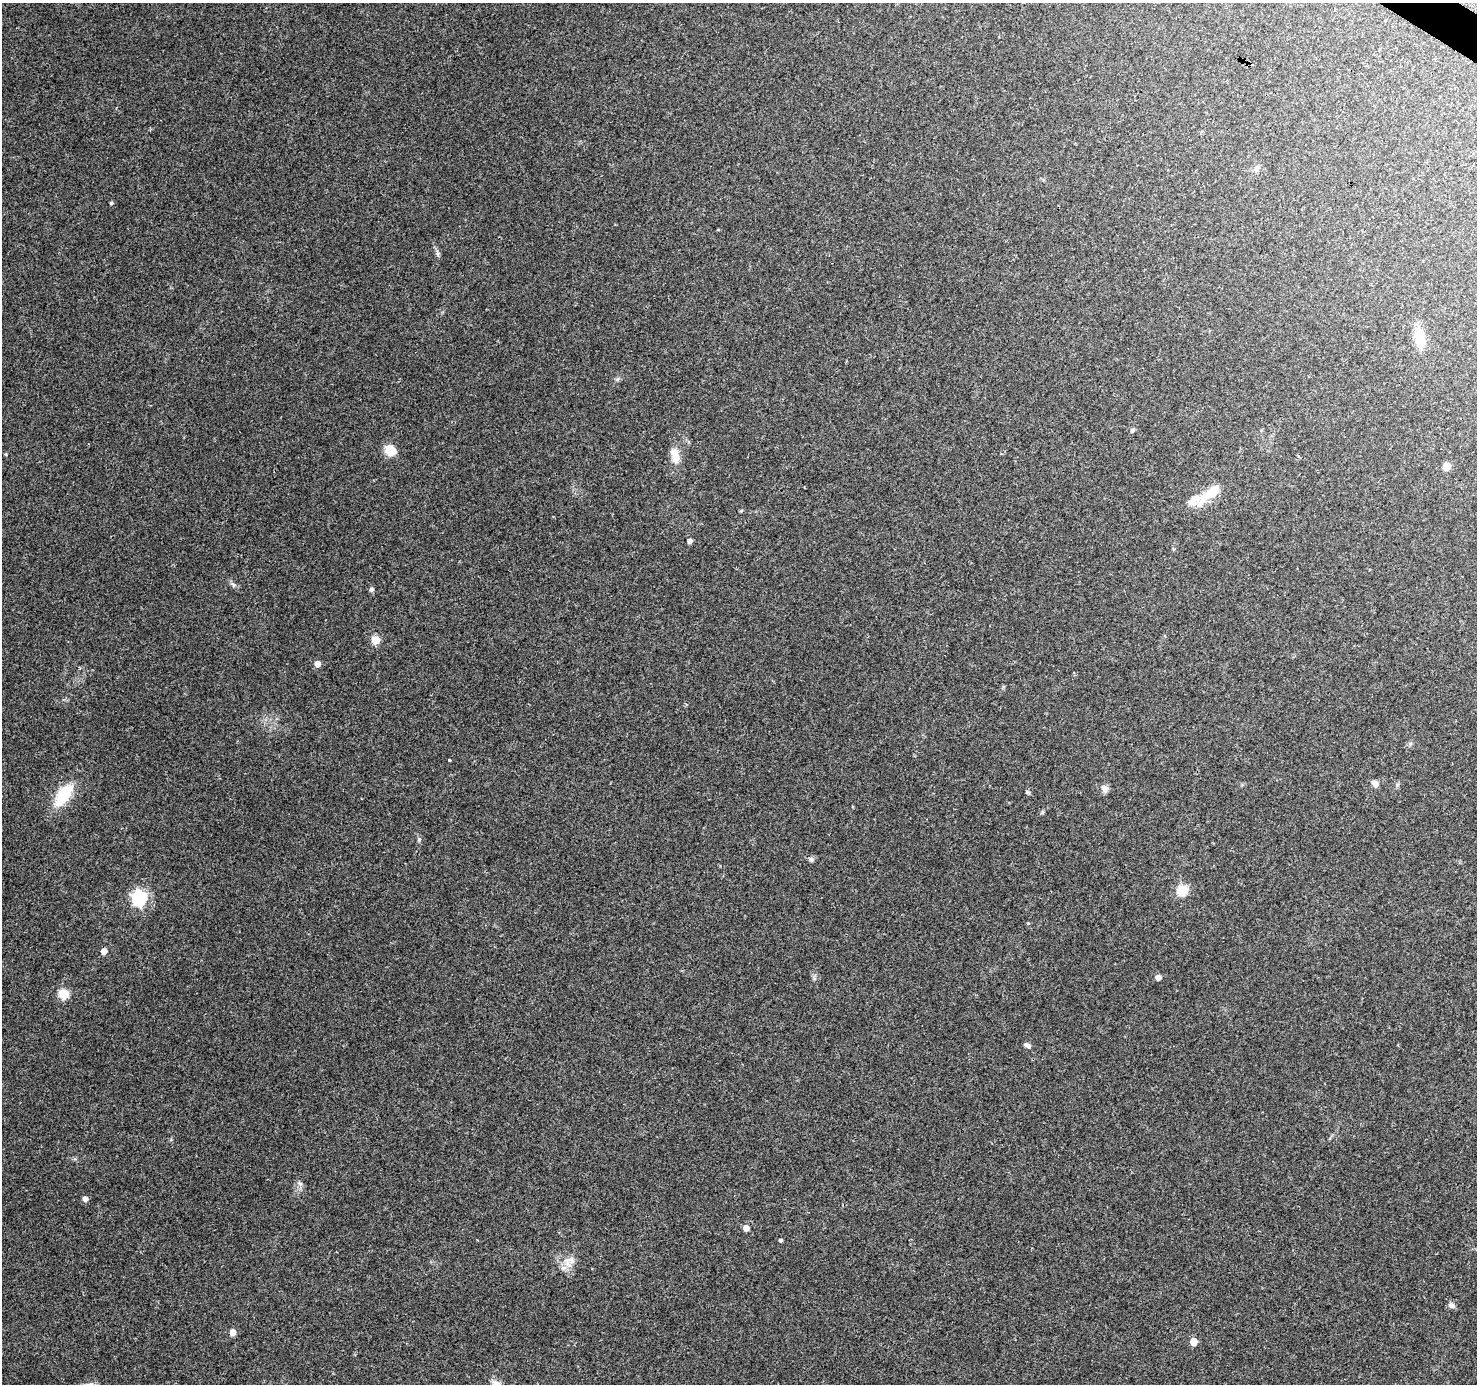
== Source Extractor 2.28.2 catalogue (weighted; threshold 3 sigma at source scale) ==
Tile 10 of 4 x 4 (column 2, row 3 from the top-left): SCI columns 1483-2957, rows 1638-3019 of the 5908 x 5970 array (HDU 1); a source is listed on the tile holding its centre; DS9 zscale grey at full resolution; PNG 1479 x 1386 px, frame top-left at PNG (2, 3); no overlay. Shown black and unused: <1% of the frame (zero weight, under 3 of 4 exposures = <1% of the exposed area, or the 3 px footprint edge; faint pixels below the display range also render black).
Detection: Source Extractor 2.28.2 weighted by HDU 2 'WHT'; one run over the whole footprint, this tile lists its part. Background 0.126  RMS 0.0058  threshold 0.0259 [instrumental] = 3 sigma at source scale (4.5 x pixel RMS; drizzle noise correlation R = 1.50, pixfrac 1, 0.0396/0.0396 arcsec/px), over >= 5 px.
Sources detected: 35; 2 inside a brighter listed object's ellipse — not listed separately; the other 33 listed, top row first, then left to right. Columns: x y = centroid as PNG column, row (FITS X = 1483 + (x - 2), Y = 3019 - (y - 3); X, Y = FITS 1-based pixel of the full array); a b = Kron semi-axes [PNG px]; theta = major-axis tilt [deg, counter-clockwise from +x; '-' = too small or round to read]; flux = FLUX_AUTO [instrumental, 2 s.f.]
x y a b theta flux
1256 169 8 7 - 2
111 203 4 4 - 0.85
437 253 8 3 -71 1.2
1419 337 25 15 88 9.2
1133 430 6 5 - 1.3
390 450 15 11 -32 7.7
675 456 21 10 -77 7.7
1446 467 6 5 - 7.9
1212 492 37 13 38 13
689 541 4 4 - 2.9
234 585 6 4 -71 1
371 589 6 5 - 1.2
375 640 5 5 - 23
317 664 5 5 - 5.2
1375 784 8 6 -54 2.6
1105 789 9 7 -86 2.6
1028 792 5 5 - 0.87
63 795 30 14 55 21
419 839 6 4 47 0.81
811 859 7 6 - 1.4
1182 890 6 6 - 41
139 898 6 6 - 130
104 951 5 5 - 5
1158 977 5 5 - 3.2
64 994 5 5 - 33
1027 1045 9 5 -22 1.7
85 1199 5 4 - 3.5
746 1228 5 4 - 5
780 1240 4 4 - 1
567 1262 15 7 -75 4.3
1452 1305 10 6 -14 1.7
233 1332 6 6 - 4
1193 1342 5 5 - 13
Unlisted compact peaks at least as high as the median listed source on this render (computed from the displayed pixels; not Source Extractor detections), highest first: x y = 449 760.